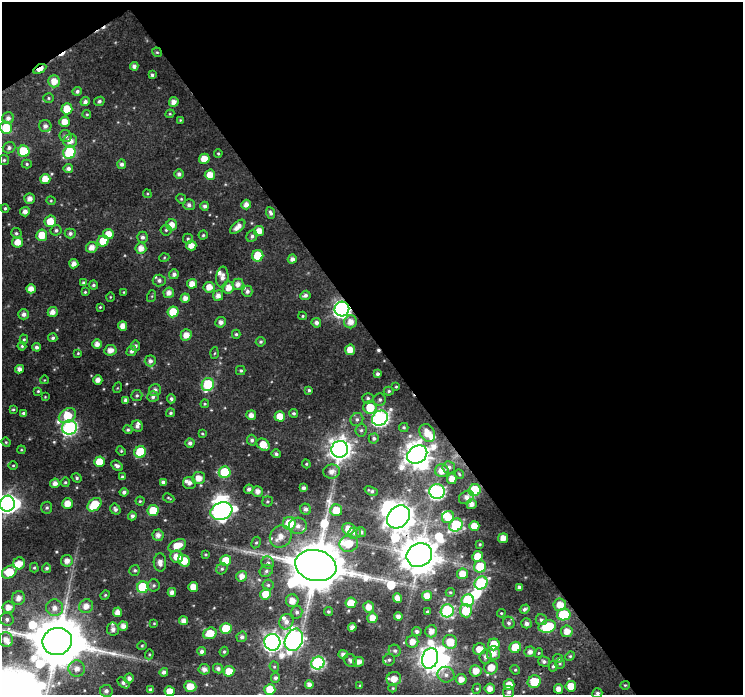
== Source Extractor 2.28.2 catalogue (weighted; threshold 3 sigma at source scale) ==
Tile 2 of 2 x 2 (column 2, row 1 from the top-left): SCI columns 742-1482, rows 735-1427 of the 1482 x 1465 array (HDU 1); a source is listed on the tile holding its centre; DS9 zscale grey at full resolution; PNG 745 x 697 px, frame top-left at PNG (2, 2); each listed source drawn as its Kron ellipse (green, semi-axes under 4 px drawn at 4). Shown black and unused: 50% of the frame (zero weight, under 3 of 4 exposures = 1% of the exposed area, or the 3 px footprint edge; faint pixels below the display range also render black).
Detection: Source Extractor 2.28.2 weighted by HDU 2 'WHT'; one run over the whole footprint, this tile lists its part. Background 0.0348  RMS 0.0096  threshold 0.043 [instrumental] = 3 sigma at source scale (4.5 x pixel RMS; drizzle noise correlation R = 1.50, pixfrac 1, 0.0396/0.0396 arcsec/px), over >= 5 px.
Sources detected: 364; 8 inside a brighter object's white glare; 3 cosmic-ray / hot-pixel residue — neither listed nor drawn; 11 inside a brighter listed object's ellipse — not listed separately; the other 342 listed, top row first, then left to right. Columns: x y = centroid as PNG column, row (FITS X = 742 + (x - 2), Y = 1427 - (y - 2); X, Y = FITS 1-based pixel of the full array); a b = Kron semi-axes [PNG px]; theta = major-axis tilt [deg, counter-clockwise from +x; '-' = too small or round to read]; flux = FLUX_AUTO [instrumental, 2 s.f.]
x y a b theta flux
157 52 5 4 - 1.3
134 66 4 4 - 4.1
40 69 7 3 29 14
152 75 4 4 - 2.1
54 81 6 6 - 10
77 91 5 4 - 2.6
48 98 5 5 - 1.4
99 101 5 4 - 2.3
85 102 4 4 - 3.4
174 102 5 5 - 6.1
67 109 5 5 - 19
87 114 4 4 - 1.1
170 114 4 4 - 1.1
8 118 6 5 - 4.2
180 120 3 3 - 0.94
64 122 5 5 - 9.8
45 126 6 6 - 3.8
6 128 6 5 - 29
66 136 6 6 - 2.9
70 141 7 6 - 8.2
9 148 6 5 - 2.9
24 151 6 6 - 36
69 152 7 6 - 54
218 153 4 3 - 1.1
204 159 5 5 - 12
4 160 5 5 - 1.6
27 164 5 4 - 1.5
122 164 5 4 - 3.1
68 169 5 4 - 3.5
179 174 4 4 - 3.1
210 175 5 5 - 12
45 179 5 5 - 12
147 194 4 4 - 1
30 199 5 5 - 6.1
181 199 5 4 - 1.4
51 201 4 4 - 1.1
189 205 6 5 - 3.2
246 205 5 4 - 5.9
205 206 4 4 - 2.9
5 208 4 3 - 1.5
25 212 5 4 - 4.8
270 213 6 4 -69 2.6
50 221 6 5 - 15
172 225 5 5 - 8.6
238 227 9 5 41 7.3
56 230 5 5 - 2.1
166 230 5 5 - 1.5
259 231 5 5 - 9.2
16 233 5 5 - 1.9
70 233 5 5 - 2.9
108 234 5 5 - 11
42 235 6 5 - 16
203 235 4 4 - 1.5
252 236 6 5 - 2.3
142 237 5 5 - 3
188 239 5 5 - 1.6
103 241 6 5 - 19
18 242 5 5 - 10
191 245 5 5 - 8.7
92 247 6 5 - 7.3
141 248 6 5 - 7.5
258 256 5 5 - 26
164 258 5 3 - 0.89
292 259 4 4 - 4.3
74 264 4 4 - 6.1
174 274 5 5 - 3.1
222 277 10 6 83 5.4
159 280 6 6 - 2.9
84 283 4 3 - 2.5
192 284 5 5 - 8.6
238 284 5 5 - 5.6
93 285 4 4 - 1.9
209 287 5 5 - 8.6
228 288 6 5 - 8.6
31 289 5 4 - 7.2
247 291 6 5 - 2.9
85 292 4 3 - 1.1
124 292 3 2 - 0.64
169 293 5 5 - 5.5
305 295 5 4 - 3.3
152 296 6 4 72 1.2
218 296 5 5 - 5.1
110 297 5 3 - 0.81
185 298 5 4 - 5.8
100 307 3 3 - 1.1
342 309 7 7 - 350
53 312 5 4 - 6.4
173 312 5 5 - 24
24 314 5 5 - 3.8
303 316 4 4 - 1.1
221 322 5 5 - 4.2
350 322 6 6 - 8.4
316 323 5 5 - 3.8
123 326 5 4 - 7.8
236 334 4 4 - 1.5
186 335 5 5 - 8.6
53 338 4 4 - 1.9
24 339 5 4 - 1.3
261 342 5 5 - 1.8
97 344 5 4 - 5.6
22 346 4 4 - 1.4
135 346 5 4 - 2.7
36 347 4 4 - 2.8
110 350 6 5 - 7.1
350 350 5 5 - 11
131 351 5 4 - 3.1
78 353 4 3 - 1.1
215 353 5 4 - 1.1
150 361 5 5 - 3.5
19 369 4 4 - 4.4
241 370 5 4 - 1.6
378 374 4 4 - 2.7
44 380 4 3 - 0.62
98 380 5 4 - 6
208 384 7 6 - 61
396 387 3 3 - 0.87
117 388 5 3 - 0.82
155 390 6 6 - 3.8
309 390 4 4 - 1.7
38 391 3 3 - 0.99
389 391 5 4 - 1.5
137 395 6 5 - 1.8
45 397 4 3 - 0.74
153 397 6 5 - 2.8
368 398 6 5 - 2
171 399 4 4 - 2.3
126 400 4 4 - 3.3
380 400 6 6 - 2.3
205 404 4 4 - 1
370 407 6 6 - 21
13 409 4 3 - 1.1
24 413 4 3 - 1.9
171 413 4 4 - 1.7
294 413 4 4 - 1.9
251 415 5 5 - 5.7
67 416 9 6 33 25
280 416 5 5 - 14
380 418 8 7 - 270
357 419 7 6 - 2.8
137 426 6 5 - 3.2
69 427 7 7 - 210
404 427 4 4 - 1.6
128 430 5 4 - 1.7
361 430 6 5 - 2.1
427 433 9 7 -59 13
202 434 4 3 - 1.1
374 438 5 5 - 2.3
252 440 5 5 - 2.6
6 442 4 4 - 1
190 443 4 4 - 3.1
263 445 7 5 -37 15
340 449 8 8 - 780
21 450 4 3 - 0.93
121 451 5 4 - 1.1
140 452 6 5 - 39
276 454 5 4 - 2.5
417 454 11 8 33 980
99 462 5 5 - 15
306 464 4 4 - 1.2
13 465 5 3 - 0.99
117 466 6 4 -33 2.8
449 467 6 6 - 3
442 471 6 6 - 11
225 472 6 6 - 50
332 472 8 7 - 7.1
459 474 5 4 - 1.2
122 477 4 3 - 1.7
77 478 5 4 - 1.8
199 478 6 6 - 9.3
452 479 5 4 - 8.6
65 482 5 4 - 1.4
163 482 4 4 - 3.2
55 483 5 4 - 5.3
189 483 6 6 - 3.9
303 488 4 4 - 3.3
249 489 5 4 - 3.3
475 490 6 5 - 74
258 491 5 5 - 5.9
371 491 7 4 -23 2.5
124 492 4 4 - 2.7
437 492 8 7 - 200
466 497 8 6 32 4.3
169 498 6 3 -28 1.1
140 501 4 4 - 1.2
267 501 5 5 - 1.6
7 504 8 7 - 500
67 504 5 5 - 11
471 504 5 5 - 5.3
94 505 8 5 43 31
47 508 6 5 - 1.9
115 509 6 5 - 2.8
306 509 6 5 - 3.1
336 510 6 6 - 20
153 511 5 5 - 25
221 511 11 8 19 320
132 516 4 4 - 2.8
399 517 13 10 44 1400
448 517 6 5 - 12
289 523 6 6 - 28
456 525 7 6 - 86
298 526 9 8 - 7
474 526 5 5 - 13
348 529 6 6 - 10
361 532 5 5 - 3.4
354 533 6 5 - 2.4
158 535 5 5 - 5.2
281 536 12 10 49 11
503 538 5 5 - 8.1
256 543 6 4 62 1.6
349 544 9 8 - 18
480 544 3 3 - 1
177 546 9 5 24 13
206 554 4 4 - 1.3
419 555 13 11 30 2900
477 556 5 5 - 16
176 557 6 6 - 11
226 560 5 5 - 17
67 561 6 5 - 6.5
184 561 6 5 - 16
160 562 9 6 -87 5.9
19 563 6 6 - 11
268 563 6 6 - 2.5
316 566 21 15 -12 6900
480 566 6 6 - 29
34 568 5 4 - 1.3
47 568 4 4 - 2.2
222 569 6 5 - 1.8
135 570 5 5 - 1.8
266 571 7 5 32 2.4
9 572 8 6 32 26
462 574 5 5 - 12
242 576 5 5 - 6.9
481 583 7 6 - 100
154 585 6 6 - 2
268 585 5 5 - 1.9
143 587 6 5 - 61
193 587 5 5 - 11
519 587 4 4 - 3.4
172 592 4 4 - 4.4
450 592 4 4 - 1.1
266 594 5 5 - 16
105 595 5 4 - 1.1
427 596 5 5 - 11
18 598 7 6 - 6.9
397 598 5 4 - 8.5
468 600 6 6 - 85
292 601 6 6 - 8.9
351 603 5 5 - 19
560 605 6 6 - 12
86 606 7 6 - 7.7
8 607 6 5 - 8.5
369 607 5 5 - 7.9
54 608 8 8 - 7.6
525 609 5 4 - 2.8
328 611 4 4 - 1.7
447 611 6 6 - 130
466 611 6 6 - 28
118 612 4 4 - 7.6
297 612 6 5 - 2.8
427 612 4 3 - 1.4
501 613 4 4 - 1
564 614 7 6 - 52
398 616 4 4 - 4.1
372 618 5 5 - 8.8
7 619 7 6 - 3.2
541 620 6 5 - 2.6
184 621 4 4 - 5.9
286 622 8 7 - 4.8
154 623 4 3 - 0.88
509 623 6 6 - 2.4
526 623 5 5 - 3.9
123 626 5 4 - 5.5
547 626 9 6 14 44
352 627 4 4 - 4.9
226 628 5 5 - 24
113 629 6 6 - 4.5
417 631 5 4 - 2.8
431 631 6 6 - 6.9
567 631 6 6 - 9.2
210 633 7 5 18 17
242 637 5 5 - 2.9
6 640 7 7 - 7.1
294 640 11 8 66 360
57 641 15 13 18 6700
272 642 8 8 - 470
412 642 6 6 - 8.3
450 642 7 6 - 20
494 644 6 5 - 19
142 646 4 4 - 1
515 647 6 5 - 23
479 649 6 5 - 9.6
202 651 4 4 - 3.4
224 651 5 3 - 1.3
395 651 6 5 - 2.4
530 652 5 5 - 4.6
493 653 7 6 - 9.5
539 653 5 4 - 1.2
149 654 5 4 - 1.1
343 654 5 4 - 4.2
570 656 5 4 - 1.3
485 657 6 6 - 3.7
430 658 10 8 72 690
558 658 5 4 - 1.4
350 660 7 6 - 3.1
389 660 6 5 - 2.2
544 661 6 5 - 2.7
358 662 5 5 - 5.2
318 663 7 6 - 140
560 663 5 4 - 1.3
553 666 5 4 - 1.9
274 667 5 4 - 1.4
491 667 7 6 - 13
77 669 8 8 - 7.4
204 669 5 5 - 4.5
218 669 5 4 - 3.2
515 670 5 4 - 1.4
229 671 5 5 - 13
476 671 6 5 - 10
164 672 4 4 - 3
446 675 8 8 - 4.6
129 678 5 4 - 3.6
275 678 5 4 - 2.3
394 679 7 6 - 9.8
461 679 5 5 - 8.1
534 682 7 6 - 27
123 683 7 4 -39 3
309 685 4 4 - 5.1
360 685 4 3 - 0.88
509 685 5 5 - 12
625 685 4 4 - 0.98
190 686 6 5 - 14
571 686 5 5 - 15
393 688 4 4 - 0.94
490 688 5 5 - 7.3
270 689 5 5 - 19
477 689 5 4 - 1.4
558 689 5 4 - 7.1
150 690 4 4 - 2.9
106 691 6 6 - 3.2
170 691 5 5 - 11
509 692 6 5 - 3.2
597 693 5 4 - 2.3
Overlapping masked pixels (flux is a lower limit): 5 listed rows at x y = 40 69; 342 309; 399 517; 419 555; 625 685
Isophote crosses this tile's border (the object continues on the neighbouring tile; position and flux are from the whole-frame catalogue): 2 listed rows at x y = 7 504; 597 693